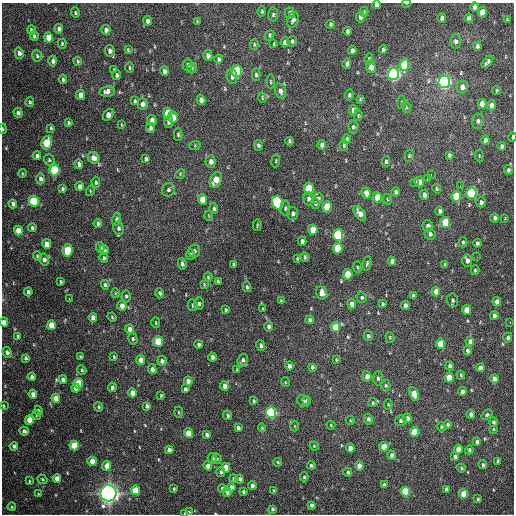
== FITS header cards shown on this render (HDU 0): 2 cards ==
NAXIS1  =                  512 / Axis length
NAXIS2  =                  512 / Axis length

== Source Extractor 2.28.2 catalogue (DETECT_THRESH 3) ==
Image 512 x 512 px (HDU 0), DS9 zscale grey, 1 PNG px = 1 image px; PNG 516 x 516 px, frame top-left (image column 1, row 512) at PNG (2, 3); each listed source drawn as its Kron ellipse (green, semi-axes under 4 px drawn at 4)
Background 1370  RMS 37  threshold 112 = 3 sigma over >= 5 px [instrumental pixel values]
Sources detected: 359; all 359 listed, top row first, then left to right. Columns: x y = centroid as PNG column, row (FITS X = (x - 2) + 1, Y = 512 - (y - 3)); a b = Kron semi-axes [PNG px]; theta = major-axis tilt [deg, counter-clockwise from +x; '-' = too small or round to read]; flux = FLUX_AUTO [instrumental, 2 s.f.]
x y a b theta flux
406 3 4 2 - 1.7e+03
377 5 4 4 - 8.1e+03
475 7 5 4 - 1.2e+04
262 11 5 3 - 3.8e+03
364 12 5 3 - 2.8e+03
482 12 5 4 - 4.5e+04
75 13 5 4 - 3.3e+03
290 13 5 5 - 8.0e+03
273 15 7 5 87 4.8e+03
360 17 5 4 - 7.2e+03
442 18 5 4 - 1.1e+04
469 18 4 4 - 5.1e+03
507 19 3 2 - 2.0e+03
293 20 8 5 68 8.5e+03
148 21 5 4 - 1.0e+04
197 21 3 3 - 1.9e+03
331 24 4 3 - 3.7e+03
59 29 5 4 - 6.8e+03
31 30 4 3 - 4.6e+03
106 30 5 4 - 8.1e+03
347 31 4 3 - 5.7e+03
269 35 5 4 - 3.1e+03
34 36 5 3 - 4.4e+03
48 37 5 4 - 3.2e+04
292 41 5 4 - 5.3e+03
456 41 7 5 87 7.1e+03
285 42 5 4 - 1.4e+04
62 44 5 4 - 2.9e+03
254 44 5 4 - 2.9e+03
274 44 4 3 - 2.3e+03
477 46 4 3 - 5.9e+03
383 49 4 3 - 4.3e+03
128 50 3 3 - 2.7e+03
352 50 5 4 - 7.7e+03
110 51 6 5 - 9.8e+03
19 53 6 4 -76 8.5e+03
37 56 6 4 -73 4.0e+03
208 56 5 4 - 1.0e+04
218 59 4 3 - 4.7e+03
369 59 6 3 84 4.3e+03
53 61 5 4 - 6.2e+03
78 61 4 3 - 2.8e+03
487 62 7 4 49 7.5e+03
347 64 5 4 - 6.7e+03
188 65 6 5 - 6.4e+03
404 65 6 5 - 1.2e+05
371 67 6 5 - 1.6e+04
129 68 5 3 - 2.5e+03
192 68 5 4 - 3.1e+03
114 70 3 2 - 2.3e+03
164 71 4 4 - 9.0e+03
237 71 6 5 - 1.9e+05
393 74 6 5 - 7.6e+05
117 75 5 4 - 5.1e+03
256 75 6 4 -89 4.5e+03
232 77 7 5 -81 8.0e+03
63 79 4 3 - 4.3e+03
271 82 7 3 -89 2.8e+03
444 82 6 5 - 7.6e+05
462 87 6 5 - 1.5e+04
497 90 4 3 - 2.6e+03
107 91 8 5 10 1.2e+04
280 91 8 5 -75 9.3e+03
80 95 5 4 - 1.6e+04
349 95 5 4 - 4.9e+03
262 98 5 3 - 2.6e+03
360 99 3 3 - 2.6e+03
201 100 5 4 - 1.1e+04
135 101 4 3 - 2.9e+03
30 102 5 3 - 3.0e+03
401 102 7 3 81 2.9e+03
143 104 5 5 - 1.1e+04
482 104 5 4 - 2.1e+04
491 105 5 4 - 1.2e+04
406 107 5 3 - 2.5e+03
353 110 5 4 - 1.7e+04
18 113 5 4 - 6.6e+03
167 113 5 4 - 5.3e+04
108 115 6 4 51 2.2e+04
358 115 6 4 88 3.3e+03
173 117 5 5 - 3.5e+04
152 120 5 4 - 1.2e+04
478 121 7 6 - 6.8e+03
169 122 6 4 87 6.8e+03
68 123 4 3 - 4.0e+03
121 124 4 2 - 1.6e+03
353 127 6 4 89 5.6e+03
51 128 3 3 - 2.9e+03
150 128 5 4 - 6.5e+03
3 129 5 3 - 3.6e+03
178 134 6 4 -89 4.2e+03
512 137 4 2 - 3.1e+03
347 139 4 3 - 4.0e+03
485 140 4 4 - 1.0e+04
289 141 4 3 - 3.9e+03
47 143 7 5 74 1.1e+05
195 145 6 3 20 2.9e+03
258 145 5 4 - 5.0e+03
322 145 5 4 - 1.1e+04
344 145 5 3 - 4.4e+03
501 146 4 3 - 5.3e+03
449 155 4 3 - 4.4e+03
37 156 4 3 - 5.4e+03
409 156 6 4 76 3.2e+03
479 156 6 3 -83 2.4e+03
94 158 6 5 - 1.8e+04
146 159 4 3 - 4.1e+03
49 160 5 5 - 4.0e+03
276 161 6 3 82 2.5e+03
386 161 5 3 - 4.3e+03
211 162 6 5 - 1.3e+04
79 164 4 4 - 7.5e+03
55 170 5 5 - 1.7e+05
508 170 4 4 - 5.5e+03
22 173 4 3 - 2.2e+03
180 174 5 4 - 2.5e+03
431 175 3 2 - 5.1e+03
40 179 5 4 - 7.6e+03
427 179 2 2 - 4.9e+03
216 180 8 5 63 3.5e+04
96 182 5 4 - 4.2e+03
415 182 3 2 - 5.4e+03
419 182 5 5 - 1.9e+04
80 186 5 4 - 1.1e+04
460 186 3 2 - 2.7e+03
62 189 4 3 - 4.0e+03
309 189 5 5 - 1.6e+05
437 189 5 4 - 3.9e+03
168 190 7 6 - 6.3e+03
90 191 5 3 - 2.1e+03
395 192 5 4 - 6.0e+03
366 193 5 4 - 2.0e+04
471 193 6 5 - 2.4e+05
424 195 5 4 - 8.0e+03
456 196 5 5 - 1.0e+05
377 197 5 4 - 4.0e+04
202 199 5 4 - 3.3e+04
308 199 7 5 -88 7.0e+03
318 199 5 5 - 5.1e+03
387 199 5 3 - 2.2e+03
34 201 5 5 - 1.4e+05
481 202 5 5 - 6.9e+03
278 203 7 5 -68 2.3e+05
315 203 6 4 -82 4.8e+03
13 204 4 3 - 6.9e+03
327 207 5 4 - 6.4e+04
285 208 7 4 89 4.3e+03
214 209 5 4 - 5.2e+03
440 211 5 4 - 6.3e+03
360 213 8 5 -53 1.6e+04
293 214 6 5 - 7.6e+03
209 216 5 3 - 2.1e+03
495 218 5 4 - 6.0e+03
505 218 3 2 - 1.7e+03
116 219 7 4 74 4.3e+03
445 222 5 4 - 7.0e+04
98 223 4 3 - 4.8e+03
257 225 6 3 82 2.5e+03
428 226 6 5 - 1.0e+04
32 228 4 3 - 4.4e+03
119 228 6 5 - 7.0e+03
18 230 5 4 - 3.0e+04
313 230 5 4 - 4.2e+04
430 234 6 5 - 7.5e+03
338 235 6 5 - 2.4e+05
302 241 4 4 - 8.1e+03
463 242 5 4 - 3.7e+03
477 243 4 3 - 5.9e+03
47 244 5 4 - 3.0e+04
100 247 5 4 - 6.4e+03
338 248 5 5 - 9.9e+04
68 250 6 5 - 1.0e+05
104 250 5 4 - 5.2e+03
194 251 6 6 - 8.0e+03
190 254 5 3 - 2.8e+03
37 256 4 4 - 3.3e+03
305 257 5 3 - 3.9e+03
477 257 3 3 - 2.9e+03
104 258 5 3 - 3.9e+03
297 258 4 2 - 2.2e+03
44 260 6 5 - 9.5e+03
392 261 4 4 - 7.9e+03
467 261 6 5 - 1.1e+04
367 263 7 3 76 3.8e+03
182 264 6 3 -81 6.3e+03
233 264 4 3 - 4.2e+03
445 265 4 3 - 3.7e+03
357 267 5 3 - 3.3e+03
475 270 4 3 - 3.1e+03
348 274 5 4 - 7.4e+04
208 277 5 4 - 3.1e+03
61 282 3 2 - 3.3e+03
218 282 4 3 - 4.4e+03
105 285 5 4 - 4.3e+03
204 285 3 3 - 2.2e+03
247 287 5 3 - 4.2e+03
436 291 5 4 - 1.9e+04
28 292 4 3 - 5.5e+03
115 293 5 3 - 2.1e+03
160 293 5 4 - 5.6e+03
322 293 6 5 - 2.1e+04
126 296 6 4 87 4.0e+03
413 296 4 3 - 4.9e+03
362 298 5 5 - 4.2e+03
69 299 3 2 - 6.4e+03
452 300 7 5 -84 6.0e+03
281 301 3 3 - 2.6e+03
497 302 4 4 - 2.0e+04
199 303 6 4 -89 4.4e+03
352 304 5 4 - 1.2e+04
382 304 4 3 - 3.3e+03
193 305 6 5 - 4.3e+03
122 306 5 4 - 1.9e+04
405 306 4 4 - 9.3e+03
263 309 4 3 - 1.6e+03
226 310 4 3 - 2.8e+03
467 310 5 4 - 3.6e+04
494 316 4 3 - 8.0e+03
93 317 4 4 - 1.0e+04
112 317 4 3 - 2.4e+03
310 320 4 4 - 5.9e+03
4 322 4 4 - 2.0e+04
510 322 3 2 - 4.0e+03
156 323 5 4 - 2.8e+03
51 325 5 4 - 4.2e+04
268 326 5 4 - 5.8e+03
335 327 5 4 - 4.8e+04
129 329 5 4 - 1.5e+04
18 336 4 3 - 2.6e+03
368 336 5 4 - 5.0e+03
390 337 5 4 - 2.8e+03
508 338 5 4 - 7.4e+03
133 339 6 4 -76 4.3e+03
158 341 5 5 - 8.1e+04
470 341 5 4 - 1.0e+04
199 344 4 3 - 6.0e+03
440 344 5 4 - 6.1e+04
261 345 5 4 - 4.7e+03
467 351 4 4 - 6.0e+03
7 352 6 4 -60 7.7e+03
114 356 4 3 - 2.5e+03
80 357 4 3 - 4.9e+03
212 357 4 3 - 6.7e+03
26 358 4 3 - 5.4e+03
141 360 5 4 - 1.8e+04
243 360 6 5 - 8.4e+03
336 360 3 2 - 2.2e+03
162 361 5 4 - 7.8e+03
289 366 4 4 - 1.1e+04
449 366 4 3 - 5.1e+03
312 367 4 3 - 4.2e+03
480 368 4 4 - 1.3e+04
152 369 5 4 - 1.0e+04
82 370 5 4 - 2.9e+03
237 370 3 3 - 2.3e+03
461 375 4 3 - 2.5e+03
367 376 5 4 - 1.5e+04
32 377 4 4 - 9.8e+03
378 378 7 5 -90 5.6e+03
449 378 5 4 - 5.3e+04
63 379 4 4 - 7.6e+03
494 379 4 4 - 1.4e+04
188 381 4 4 - 1.2e+04
285 382 5 3 - 2.1e+03
78 383 5 4 - 8.0e+04
386 385 6 4 -88 3.7e+03
224 386 5 4 - 1.5e+04
112 387 5 4 - 4.9e+03
76 388 4 4 - 2.4e+04
185 389 4 3 - 5.6e+03
462 391 4 4 - 9.3e+03
132 393 5 4 - 2.5e+04
33 394 4 4 - 1.4e+04
414 394 7 4 -64 4.8e+04
161 396 3 3 - 2.8e+03
56 398 4 4 - 2.7e+04
306 400 4 3 - 4.0e+03
254 401 4 3 - 3.3e+03
303 401 6 5 - 5.0e+03
373 403 4 4 - 3.1e+03
388 404 5 4 - 2.8e+03
3 406 4 3 - 2.9e+03
147 406 4 3 - 6.0e+03
99 407 5 3 - 2.9e+03
38 411 5 4 - 5.5e+03
178 412 5 3 - 2.6e+03
271 413 5 5 - 3.4e+05
471 414 4 4 - 8.3e+03
36 415 5 3 - 2.5e+03
228 415 5 4 - 4.8e+03
487 415 6 4 38 4.5e+03
407 418 5 4 - 1.1e+04
368 419 5 4 - 6.5e+03
29 420 5 4 - 4.6e+04
350 420 4 4 - 2.3e+03
401 421 6 5 - 5.1e+03
493 422 5 4 - 5.6e+03
448 424 4 4 - 3.7e+03
331 425 4 3 - 2.6e+03
295 426 5 3 - 1.8e+03
441 427 5 4 - 3.5e+03
238 428 4 3 - 6.0e+03
262 428 4 3 - 3.0e+03
493 429 4 4 - 2.3e+03
24 431 5 4 - 6.8e+03
414 432 5 4 - 7.1e+04
188 433 5 4 - 5.1e+04
207 435 4 3 - 7.3e+03
477 442 4 4 - 7.1e+03
14 446 4 4 - 7.2e+03
74 446 5 4 - 8.1e+04
314 446 4 4 - 2.6e+03
384 447 5 4 - 4.6e+04
350 448 4 4 - 1.9e+04
458 449 4 4 - 2.8e+04
169 450 4 4 - 1.2e+04
469 450 4 4 - 4.4e+03
392 455 4 4 - 1.1e+04
455 456 4 4 - 6.1e+03
212 458 5 5 - 4.9e+03
217 459 5 5 - 3.9e+03
92 461 4 4 - 2.7e+04
498 461 4 3 - 4.5e+03
278 462 4 3 - 2.7e+03
311 465 4 3 - 4.1e+03
483 465 4 3 - 3.9e+03
107 466 5 4 - 1.8e+04
208 466 4 4 - 2.2e+04
359 466 4 4 - 2.0e+04
226 468 5 4 - 4.0e+04
461 468 5 4 - 3.5e+03
221 472 5 4 - 5.3e+03
348 472 4 4 - 5.6e+03
304 477 4 3 - 3.3e+03
57 478 4 4 - 2.1e+04
42 479 5 3 - 2.6e+03
233 479 4 4 - 2.9e+03
240 479 4 3 - 6.0e+03
29 481 3 3 - 2.2e+03
252 485 4 3 - 9.6e+03
384 485 4 3 - 8.4e+03
231 487 4 4 - 1.2e+04
222 488 4 4 - 4.9e+03
174 489 4 3 - 3.2e+03
447 489 4 4 - 1.1e+04
136 490 5 4 - 8.6e+04
274 491 4 3 - 5.5e+03
405 491 5 4 - 9.5e+04
227 492 4 4 - 6.1e+03
243 492 3 3 - 4.0e+03
108 493 8 8 - 1.4e+06
38 494 3 2 - 1.5e+03
464 494 4 4 - 4.9e+04
478 499 3 3 - 2.9e+03
311 505 4 3 - 8.0e+03
12 507 4 4 - 2.5e+03
272 509 4 3 - 4.7e+03
189 512 4 3 - 7.2e+03
185 513 3 2 - 2.1e+03
At the frame edge (FLAGS 8, measured only in part): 7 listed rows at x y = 406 3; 377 5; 3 129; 512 137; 4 322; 3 406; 185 513